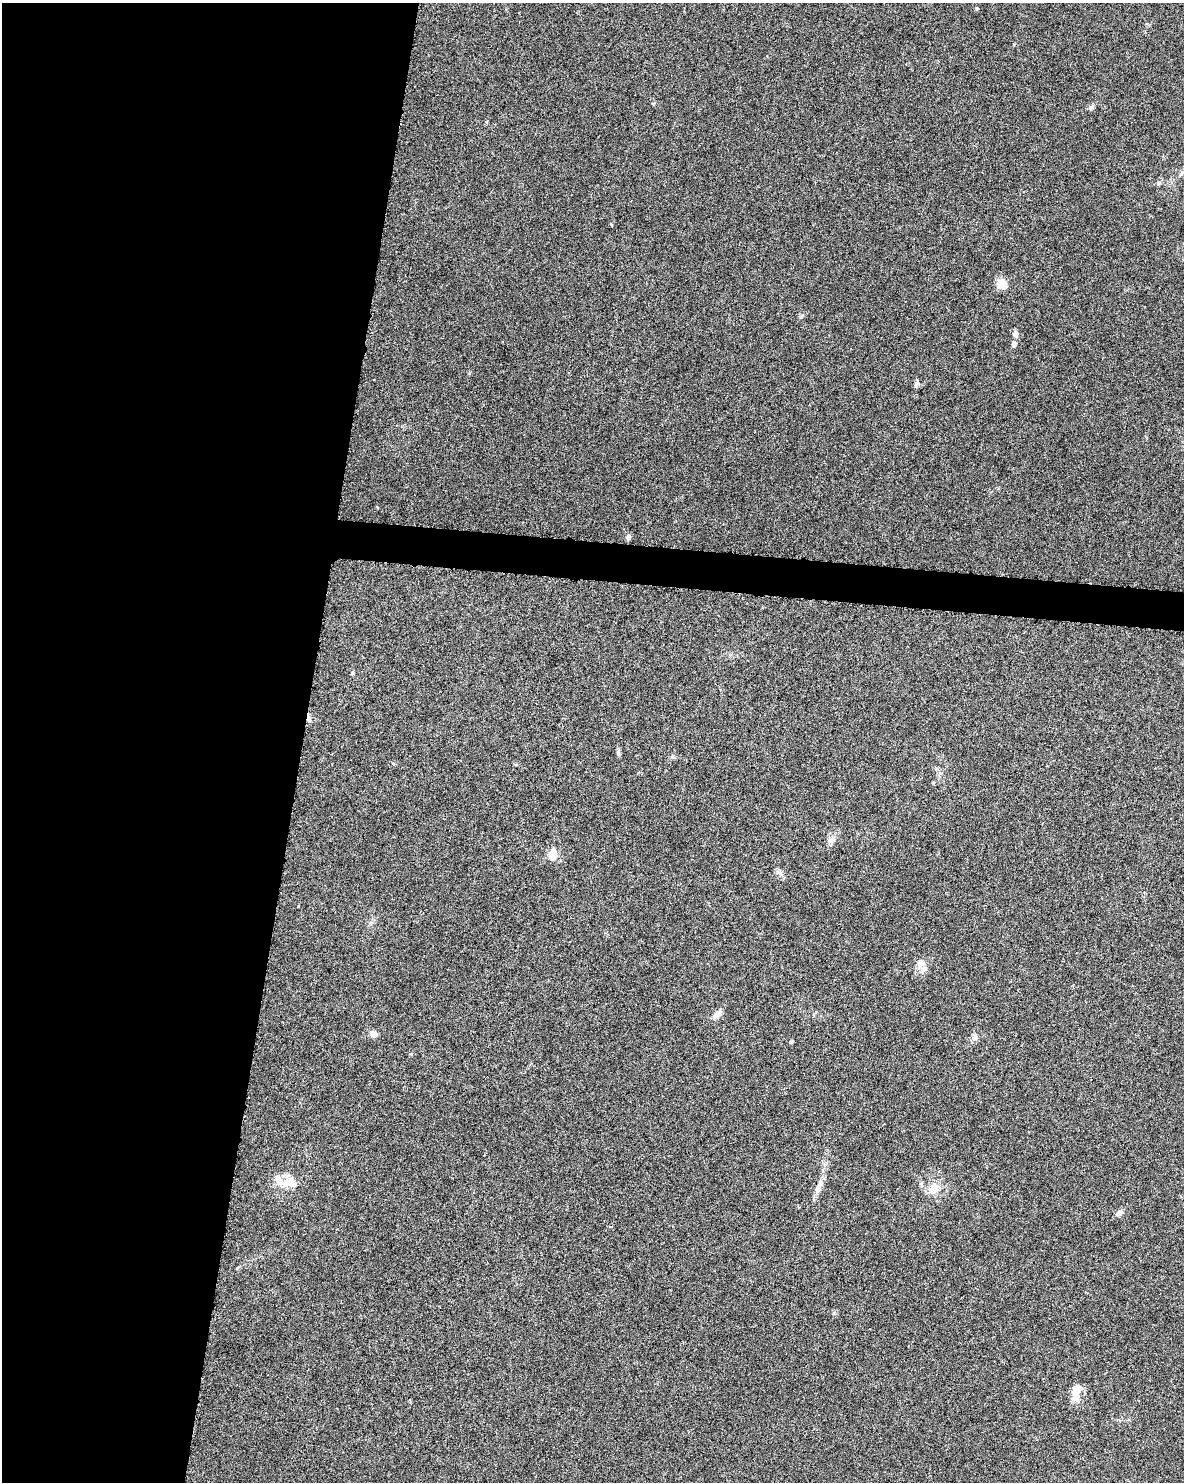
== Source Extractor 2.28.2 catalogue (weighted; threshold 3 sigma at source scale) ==
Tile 5 of 4 x 3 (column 1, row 2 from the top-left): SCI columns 2-1183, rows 1712-3191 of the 4740 x 4960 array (HDU 1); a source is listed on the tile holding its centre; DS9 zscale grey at full resolution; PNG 1186 x 1484 px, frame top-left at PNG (2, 3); no overlay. Shown black and unused: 27% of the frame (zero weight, under 3 of 6 exposures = <1% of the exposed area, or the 3 px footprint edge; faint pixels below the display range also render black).
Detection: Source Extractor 2.28.2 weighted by HDU 2 'WHT'; one run over the whole footprint, this tile lists its part. Background 0.0175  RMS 0.0035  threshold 0.0143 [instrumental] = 3 sigma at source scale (4.09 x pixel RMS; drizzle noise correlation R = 1.36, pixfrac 0.8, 0.0396/0.0396 arcsec/px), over >= 5 px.
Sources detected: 27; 1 cosmic-ray / hot-pixel residue — not listed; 2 inside a brighter listed object's ellipse — not listed separately; the other 24 listed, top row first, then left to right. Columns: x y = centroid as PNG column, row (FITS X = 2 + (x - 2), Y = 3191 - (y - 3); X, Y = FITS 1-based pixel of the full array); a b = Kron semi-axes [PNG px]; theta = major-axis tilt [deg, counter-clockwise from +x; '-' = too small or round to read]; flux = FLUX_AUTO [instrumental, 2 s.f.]
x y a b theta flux
977 8 4 4 - 0.33
1091 107 7 6 - 0.7
1181 174 9 4 54 0.74
1158 183 6 4 72 0.47
1002 284 11 10 - 4.1
1015 333 9 6 -79 1.1
1014 344 8 7 - 0.92
916 384 8 5 69 0.83
628 537 5 4 - 1.6
618 752 8 5 -73 0.65
672 757 6 5 - 0.55
393 763 5 3 - 0.3
831 840 11 7 38 1.5
552 854 8 7 - 4.7
780 873 12 5 -45 1.1
920 963 12 8 19 1.8
717 1014 13 7 47 2
373 1034 9 6 -31 1.9
791 1041 6 4 2 0.35
286 1184 12 11 - 3.1
936 1187 10 6 38 1.9
818 1188 19 8 67 2.5
1120 1213 12 6 26 1.2
1076 1391 20 11 78 4
Unlisted compact peaks at least as high as the median listed source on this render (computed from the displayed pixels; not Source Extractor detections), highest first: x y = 801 316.